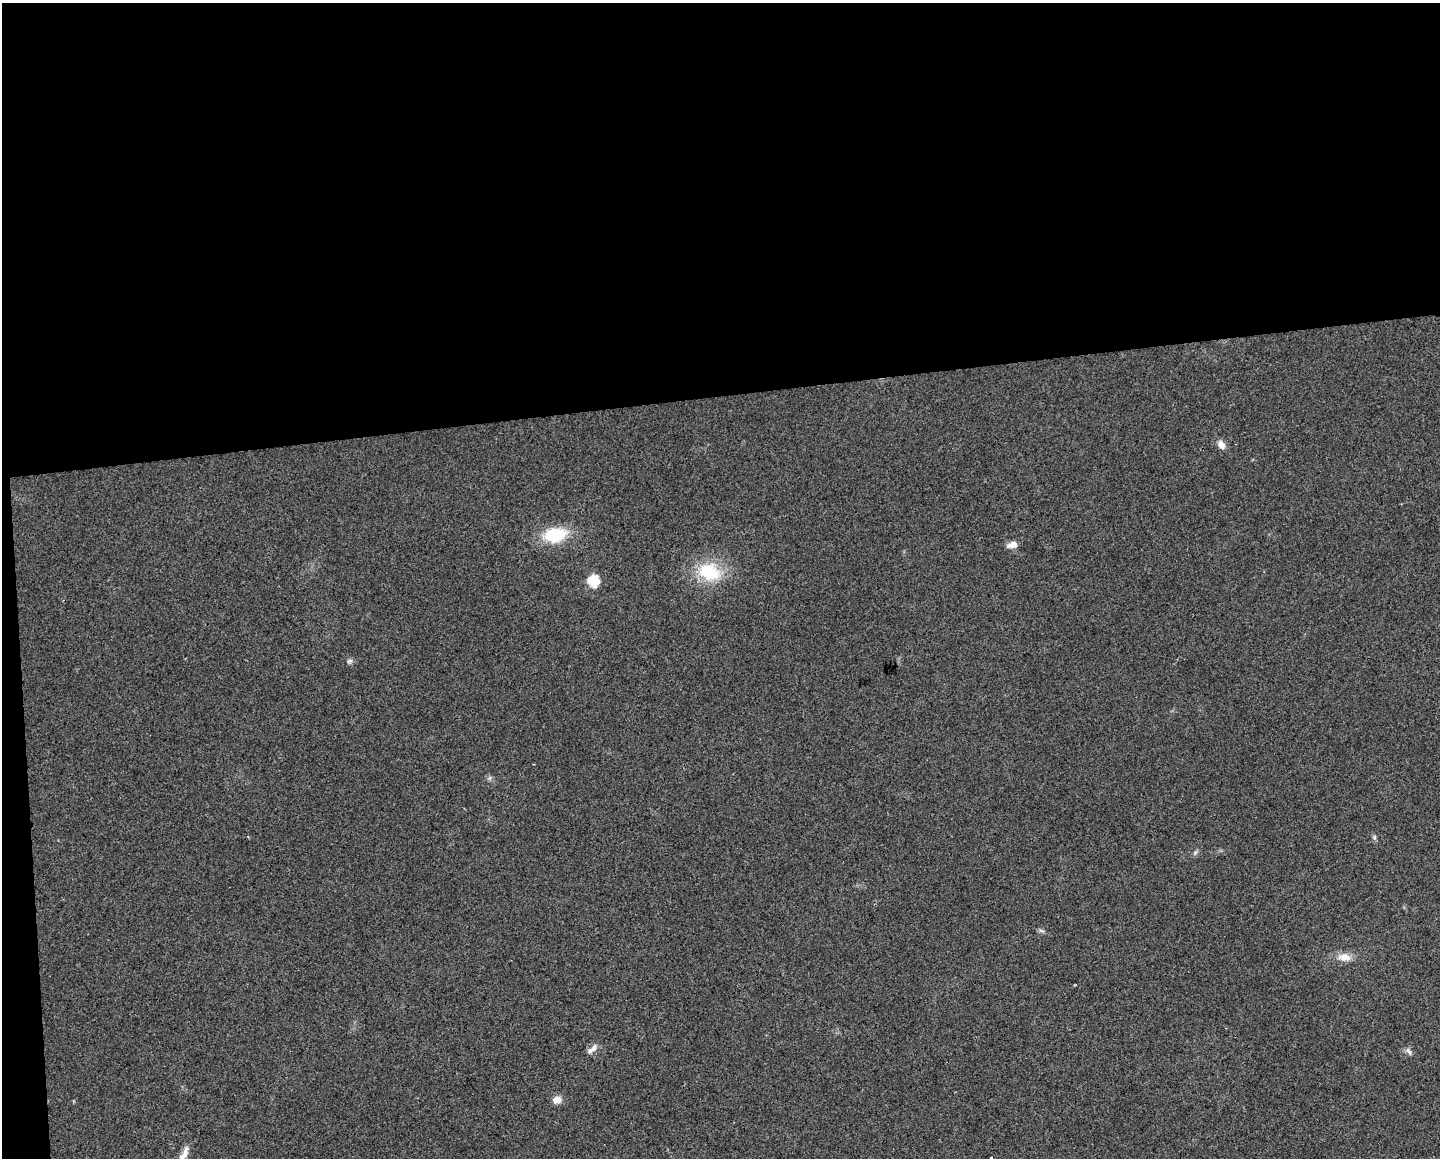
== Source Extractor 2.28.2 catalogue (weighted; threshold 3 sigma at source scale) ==
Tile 1 of 3 x 4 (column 1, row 1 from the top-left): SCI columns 11-1448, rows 3469-4624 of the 4379 x 4624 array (HDU 1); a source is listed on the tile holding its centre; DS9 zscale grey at full resolution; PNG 1442 x 1160 px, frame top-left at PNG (2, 3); no overlay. Shown black and unused: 35% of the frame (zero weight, under 2 of 3 exposures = <1% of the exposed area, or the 3 px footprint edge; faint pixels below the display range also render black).
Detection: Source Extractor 2.28.2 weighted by HDU 2 'WHT'; one run over the whole footprint, this tile lists its part. Background 0.0451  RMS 0.0067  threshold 0.0301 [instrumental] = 3 sigma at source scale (4.5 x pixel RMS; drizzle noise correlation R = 1.50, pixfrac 1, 0.0396/0.0396 arcsec/px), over >= 5 px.
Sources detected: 16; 1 inside a brighter listed object's ellipse — not listed separately; the other 15 listed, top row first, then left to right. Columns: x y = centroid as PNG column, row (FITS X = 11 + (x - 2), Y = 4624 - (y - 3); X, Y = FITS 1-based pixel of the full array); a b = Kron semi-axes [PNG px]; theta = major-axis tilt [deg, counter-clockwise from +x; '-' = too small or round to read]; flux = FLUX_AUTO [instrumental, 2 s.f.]
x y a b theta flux
1221 445 11 8 -60 4.4
555 535 25 15 10 32
1012 545 13 7 15 4.9
709 572 27 19 -21 34
593 580 7 6 - 44
350 661 9 4 8 1.5
1374 837 6 5 - 1.2
1195 852 7 5 54 1.5
1041 931 9 4 -9 1.4
1344 957 18 10 -2 7.4
594 1048 15 7 58 3.9
1409 1051 11 5 -57 2.1
557 1100 10 9 - 5.1
185 1152 17 7 83 4.6
991 1158 3 3 - 1.8
Isophote crosses this tile's border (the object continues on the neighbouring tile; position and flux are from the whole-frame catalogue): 1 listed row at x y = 991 1158